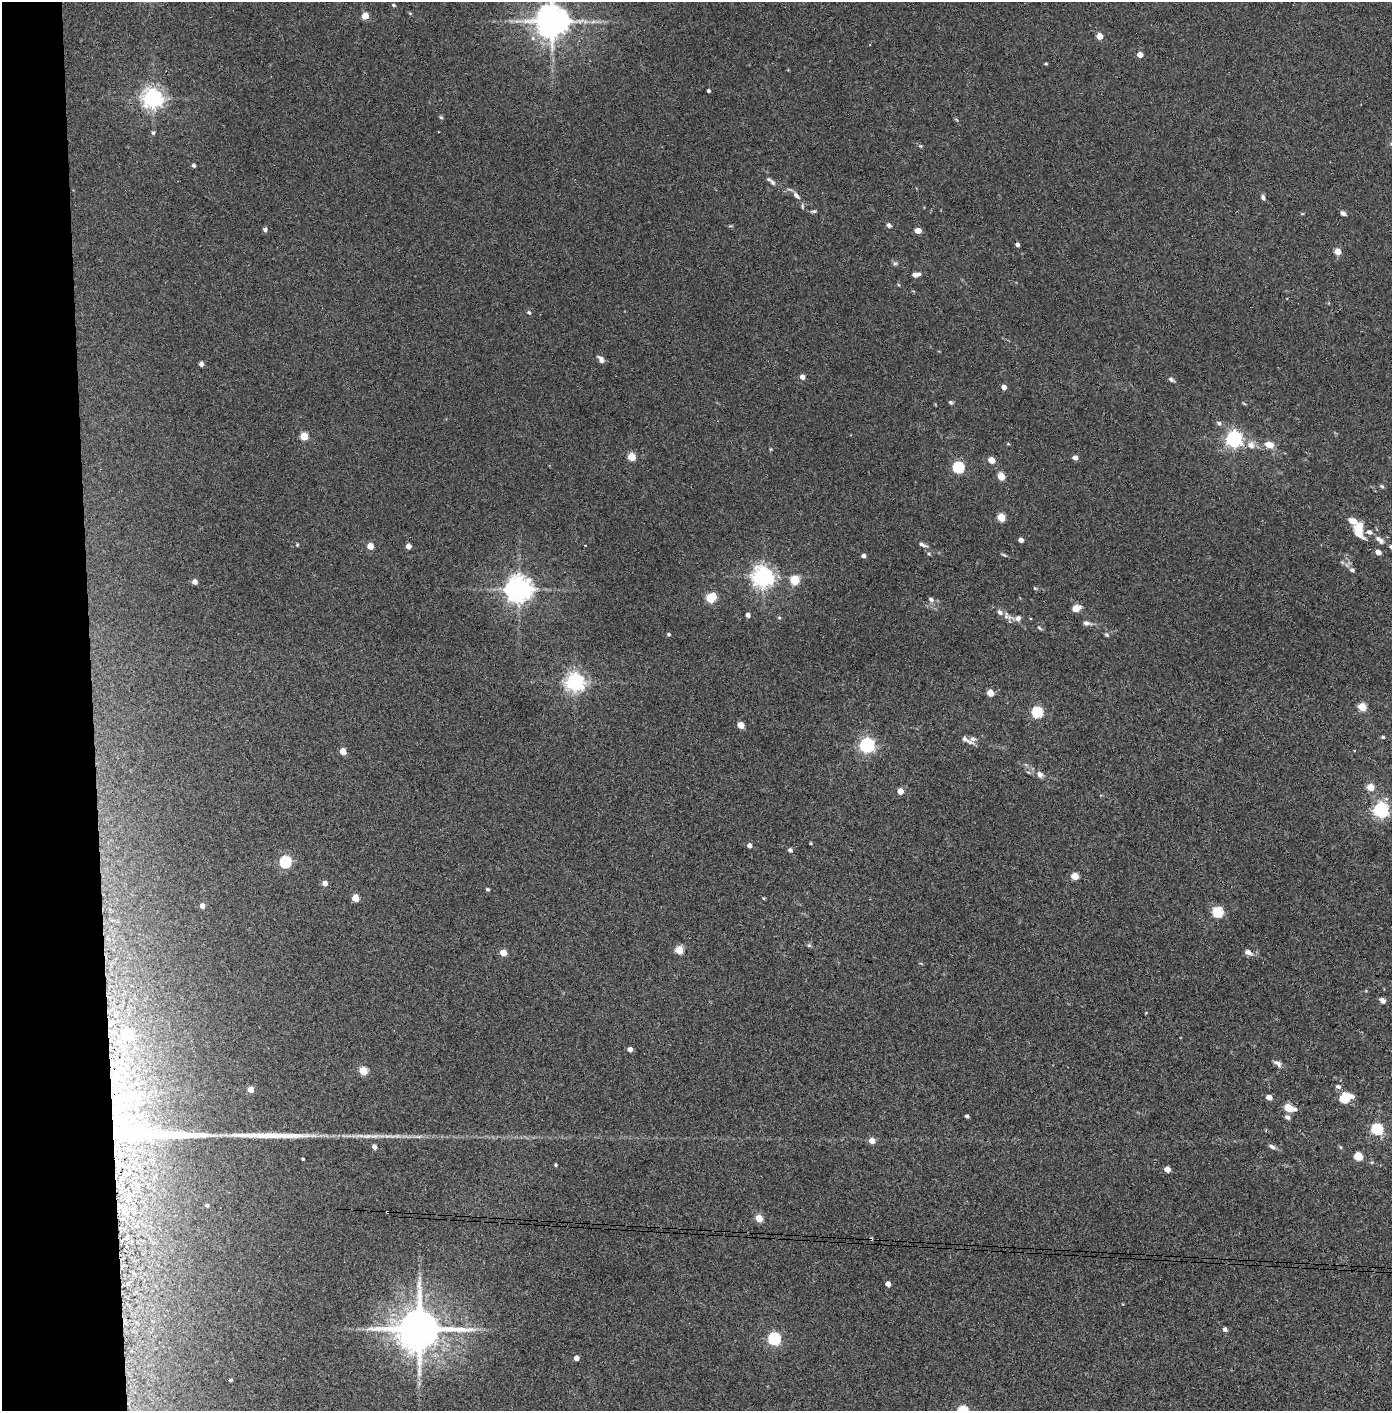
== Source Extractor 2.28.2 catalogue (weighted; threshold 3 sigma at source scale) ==
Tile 4 of 3 x 3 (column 1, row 2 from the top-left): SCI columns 74-1463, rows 1413-2821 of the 4314 x 4236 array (HDU 1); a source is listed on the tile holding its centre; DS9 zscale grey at full resolution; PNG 1394 x 1413 px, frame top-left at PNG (2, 2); no overlay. Shown black and unused: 7% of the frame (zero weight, under 3 of 4 exposures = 6% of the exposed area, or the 3 px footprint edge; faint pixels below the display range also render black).
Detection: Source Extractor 2.28.2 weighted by HDU 2 'WHT'; one run over the whole footprint, this tile lists its part. Background 0.0738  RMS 0.0052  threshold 0.0235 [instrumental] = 3 sigma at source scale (4.5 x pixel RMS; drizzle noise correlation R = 1.50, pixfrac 1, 0.05/0.05 arcsec/px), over >= 5 px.
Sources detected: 141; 1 cosmic-ray / hot-pixel residue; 1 long thin detection or spike segment (spike, bleed or trail) — not listed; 9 inside a brighter listed object's ellipse — not listed separately; the other 130 listed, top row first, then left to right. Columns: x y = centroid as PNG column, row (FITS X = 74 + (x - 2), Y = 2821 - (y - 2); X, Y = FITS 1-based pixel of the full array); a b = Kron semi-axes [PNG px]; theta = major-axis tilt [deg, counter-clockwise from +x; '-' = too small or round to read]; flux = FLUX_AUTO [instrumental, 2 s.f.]
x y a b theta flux
393 5 5 4 - 0.69
365 16 5 5 - 8.7
552 21 9 9 - 1200
593 22 7 4 19 1.2
1099 36 5 4 - 6.7
1140 55 5 4 - 4.3
1046 64 4 3 - 0.57
708 91 3 3 - 0.87
152 98 7 7 - 310
441 117 5 4 - 0.67
153 133 5 4 - 0.93
920 146 5 5 - 0.62
194 165 4 4 - 1.2
772 182 10 5 -42 1.6
796 195 14 6 -46 2.6
1263 198 7 4 -67 1.5
813 211 8 4 10 0.91
1343 213 5 4 - 1.9
889 225 6 5 - 1.4
265 230 4 4 - 1.5
918 231 5 4 - 6.3
1017 244 4 4 - 1.5
1338 251 5 5 - 6.1
895 263 7 4 1 0.91
916 275 9 5 10 2.5
529 312 6 4 -47 0.82
601 359 8 5 -52 2.2
201 364 4 4 - 2.2
802 377 5 4 - 2.8
1171 379 7 5 -35 1.3
1004 387 4 4 - 3.4
950 402 6 5 - 0.88
1219 423 7 6 - 1.2
304 436 5 5 - 15
1234 439 6 6 - 180
1269 444 10 7 -11 4.9
1251 445 12 10 -49 4.1
632 457 5 5 - 15
1075 457 5 4 - 2.5
992 460 5 4 - 6.5
958 467 6 5 - 52
1001 477 5 5 - 9.6
1382 486 6 4 -22 0.85
1001 517 5 5 - 16
1359 529 21 11 -80 10
1021 540 4 4 - 2.6
1380 540 14 7 -38 2.6
297 545 4 3 - 0.54
585 545 3 2 - 0.38
923 545 12 4 -20 1.6
370 546 5 4 - 7
408 546 4 4 - 3.3
1378 552 6 5 - 2.5
1004 555 7 3 -36 0.71
863 556 4 4 - 1.9
1352 570 7 5 -18 1.2
763 577 7 7 - 360
795 580 6 5 - 21
195 582 5 4 - 2.8
1035 588 5 4 - 0.6
519 589 8 8 - 610
711 598 8 5 37 26
931 599 8 6 -21 1.5
1076 608 10 7 21 3.6
748 615 4 4 - 2
1006 616 10 8 -79 2.3
779 618 5 4 - 0.66
1018 618 8 7 - 2.1
1087 623 11 6 -11 1.8
1039 628 7 4 -37 0.78
668 634 4 4 - 0.78
1107 635 7 5 -32 0.83
575 682 7 6 - 240
990 693 5 4 - 6.8
1362 707 5 5 - 16
1037 712 6 5 - 42
741 725 5 4 - 7.3
1383 737 4 3 - 0.86
966 740 20 5 -30 2.6
867 745 6 6 - 130
1354 750 2 2 - 0.42
343 751 5 4 - 7.7
1040 774 10 7 -49 2.3
1371 787 5 5 - 9
900 791 4 4 - 5.8
1381 810 6 6 - 130
811 843 3 3 - 0.52
749 845 5 4 - 2.2
790 850 5 4 - 1.5
285 862 6 5 - 54
1075 876 5 4 - 10
325 883 4 4 - 3.6
488 889 4 3 - 0.92
355 898 5 4 - 10
764 898 4 4 - 0.52
202 906 4 4 - 3
1217 912 6 5 - 37
809 945 5 5 - 0.78
679 950 5 5 - 16
1248 952 9 6 -24 2.5
503 953 5 4 - 8.9
1382 1000 9 6 -41 1.8
630 1049 4 4 - 3
1278 1064 13 7 -37 2.1
363 1071 5 5 - 15
1338 1087 7 5 -22 1.5
251 1089 5 4 - 5.6
1269 1097 5 4 - 4.2
120 1098 103 56 -89 190
1343 1098 14 10 -19 6.1
1289 1108 9 5 -19 13
967 1116 4 3 - 1.2
1287 1117 8 6 -37 1.5
1377 1129 6 5 - 48
872 1141 5 5 - 4.1
374 1147 5 4 - 2.3
1272 1147 9 5 -26 1.6
1358 1156 6 5 - 11
303 1159 3 3 - 0.68
556 1165 3 3 - 0.66
1167 1169 5 4 - 4
207 1205 4 4 - 0.88
387 1212 3 2 - 0.49
759 1218 5 4 - 9.6
888 1284 4 4 - 3.1
419 1329 13 12 - 2200
1225 1329 5 4 - 1.7
774 1339 6 6 - 70
576 1358 4 4 - 2.8
230 1380 3 3 - 0.78
Overlapping masked pixels (flux is a lower limit): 2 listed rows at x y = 120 1098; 387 1212
Isophote crosses this tile's border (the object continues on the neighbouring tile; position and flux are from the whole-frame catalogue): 1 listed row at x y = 552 21